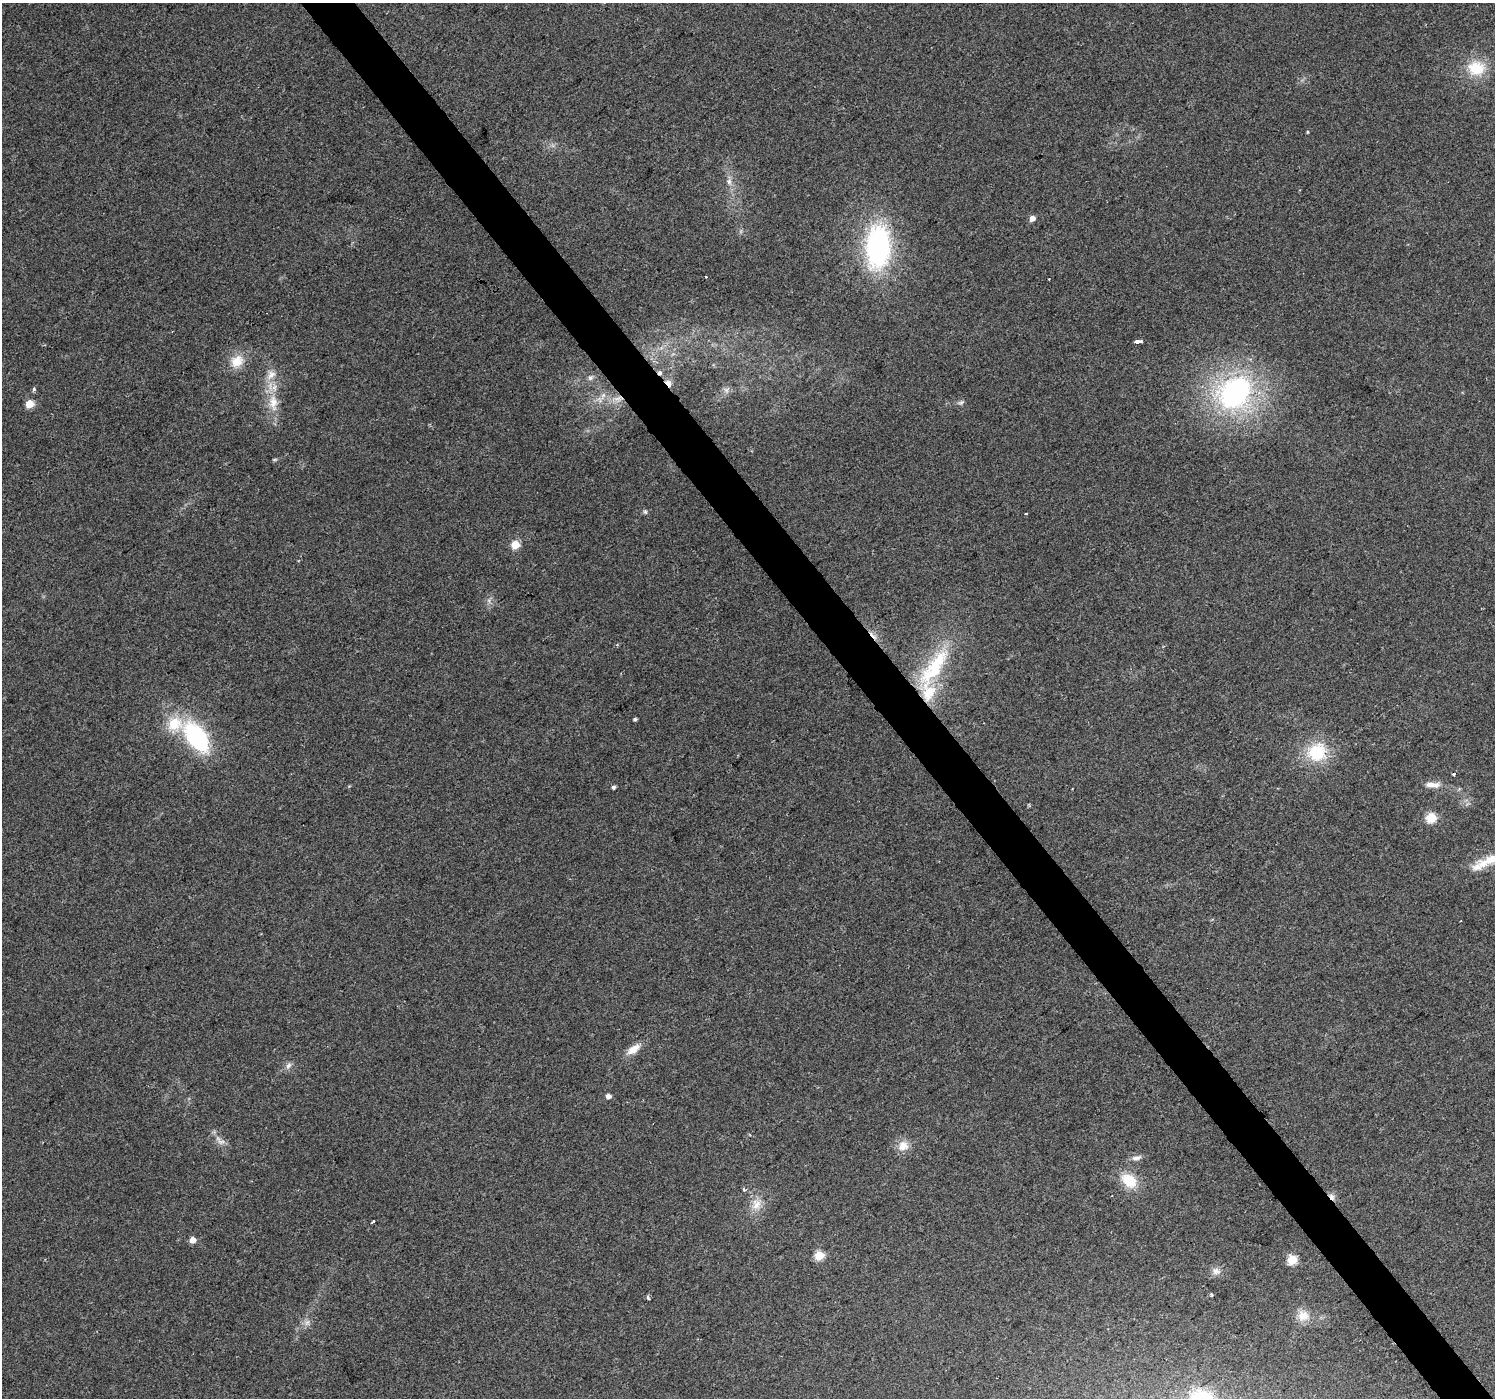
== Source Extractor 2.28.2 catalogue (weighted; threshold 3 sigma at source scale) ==
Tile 6 of 4 x 4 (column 2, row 2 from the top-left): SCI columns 1497-2989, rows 2991-4386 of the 5976 x 5916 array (HDU 1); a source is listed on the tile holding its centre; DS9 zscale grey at full resolution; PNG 1497 x 1400 px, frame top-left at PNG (2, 3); no overlay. Shown black and unused: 4% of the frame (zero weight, under 2 of 3 exposures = <1% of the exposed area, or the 3 px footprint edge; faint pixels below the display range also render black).
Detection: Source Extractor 2.28.2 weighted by HDU 2 'WHT'; one run over the whole footprint, this tile lists its part. Background 0.106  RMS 0.0086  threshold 0.0387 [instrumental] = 3 sigma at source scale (4.5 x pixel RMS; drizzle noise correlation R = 1.50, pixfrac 1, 0.0396/0.0396 arcsec/px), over >= 5 px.
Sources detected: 58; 1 too faint to see at this stretch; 3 cosmic-ray / hot-pixel residue — not listed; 5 inside a brighter listed object's ellipse — not listed separately; the other 49 listed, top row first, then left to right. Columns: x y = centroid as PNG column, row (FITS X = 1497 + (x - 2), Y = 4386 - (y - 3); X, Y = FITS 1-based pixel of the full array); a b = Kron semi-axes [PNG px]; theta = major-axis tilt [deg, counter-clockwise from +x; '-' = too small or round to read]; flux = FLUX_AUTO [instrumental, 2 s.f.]
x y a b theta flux
1476 68 24 21 -1 27
1307 132 4 3 - 0.87
729 181 9 6 -76 3.5
1032 218 5 4 - 7.1
878 247 44 24 88 150
705 277 3 2 - 0.92
1138 342 6 4 10 12
237 361 19 16 40 15
271 375 15 9 45 8
590 378 6 6 - 2.3
668 383 11 6 -58 4.6
34 389 5 4 - 1.5
726 390 8 6 -45 2.9
1235 393 29 24 40 190
618 398 12 7 14 6.8
961 402 9 5 14 2.1
273 403 24 11 -87 17
29 404 5 5 - 22
274 460 7 3 19 1.3
645 512 7 5 -68 1.5
1025 513 3 3 - 2
515 545 5 5 - 32
934 667 64 20 54 68
635 719 4 3 - 1.5
196 737 31 17 -54 100
1317 752 24 22 46 39
1453 774 3 3 - 7.4
1430 784 12 7 2 5.6
613 787 4 4 - 1.8
1431 817 5 5 - 58
1492 859 34 12 13 17
634 1049 18 9 36 10
288 1065 9 7 46 3.5
608 1096 5 4 - 4.4
221 1142 12 7 -6 4.2
903 1146 15 14 - 9.8
1136 1158 13 5 11 3.8
1129 1180 21 14 -39 21
744 1189 4 3 - 3.1
1332 1197 10 6 -57 3.8
756 1204 16 12 68 11
373 1221 3 3 - 5.1
192 1240 5 5 - 8.6
819 1256 5 5 - 39
1292 1260 5 5 - 51
1216 1271 12 9 -20 5.1
1211 1294 4 3 - 1.7
648 1297 4 3 - 2.1
1303 1316 15 14 - 11
Overlapping masked pixels (flux is a lower limit): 3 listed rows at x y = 668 383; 618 398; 1332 1197
Isophote crosses this tile's border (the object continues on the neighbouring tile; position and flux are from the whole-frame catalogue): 1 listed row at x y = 1492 859